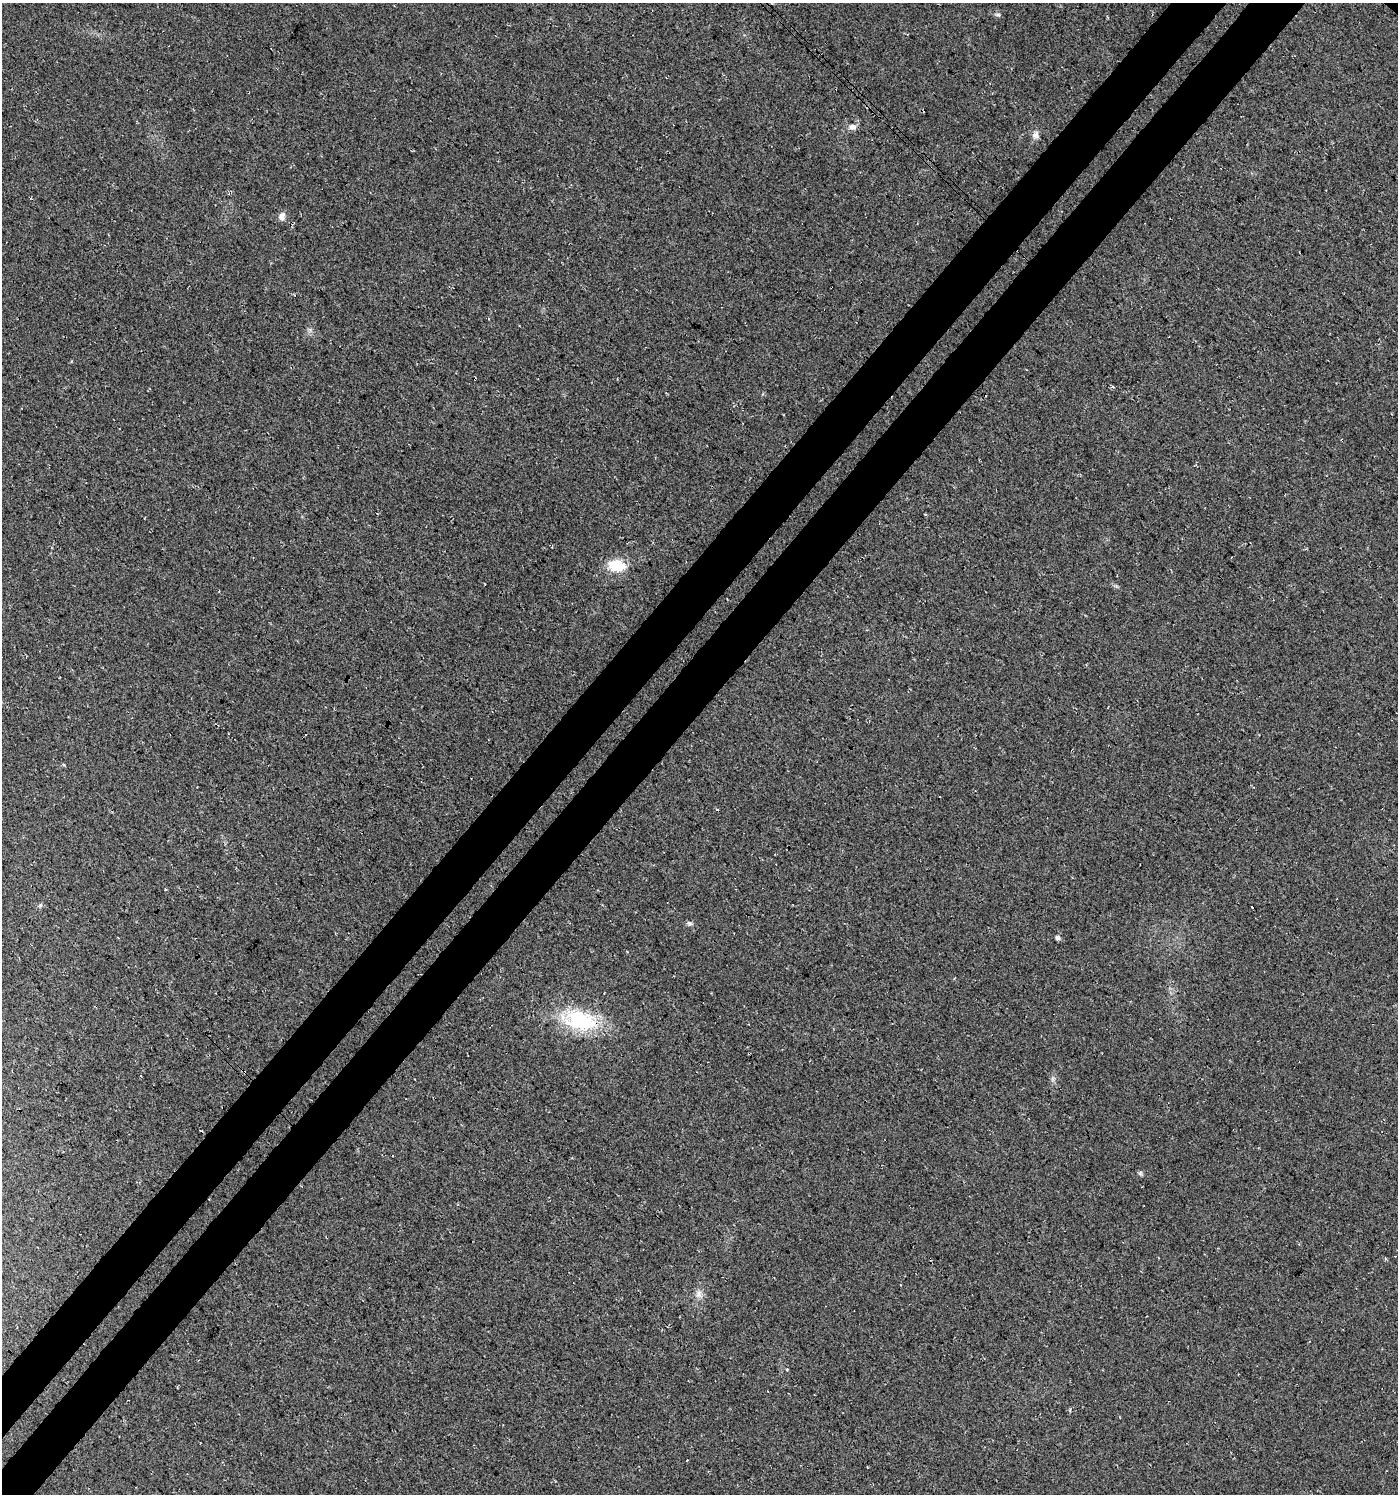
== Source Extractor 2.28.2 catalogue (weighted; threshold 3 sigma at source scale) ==
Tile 7 of 4 x 4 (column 3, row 2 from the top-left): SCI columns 3067-4462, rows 3028-4519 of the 6067 x 6059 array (HDU 1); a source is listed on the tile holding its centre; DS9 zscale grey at full resolution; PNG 1400 x 1496 px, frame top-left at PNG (2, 3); no overlay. Shown black and unused: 8% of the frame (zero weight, under 3 of 4 exposures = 5% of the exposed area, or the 3 px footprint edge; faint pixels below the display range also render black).
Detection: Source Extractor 2.28.2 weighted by HDU 2 'WHT'; one run over the whole footprint, this tile lists its part. Background 0.03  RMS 0.0079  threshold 0.0358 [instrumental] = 3 sigma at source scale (4.5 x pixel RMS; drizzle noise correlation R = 1.50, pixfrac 1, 0.0396/0.0396 arcsec/px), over >= 5 px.
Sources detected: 14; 1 cosmic-ray / hot-pixel residue — not listed; the other 13 listed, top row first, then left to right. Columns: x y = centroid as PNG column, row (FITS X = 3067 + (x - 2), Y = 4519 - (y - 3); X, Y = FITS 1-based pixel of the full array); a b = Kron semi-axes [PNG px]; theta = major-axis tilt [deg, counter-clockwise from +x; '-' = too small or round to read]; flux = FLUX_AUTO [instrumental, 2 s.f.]
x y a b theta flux
998 15 7 5 -30 1.5
852 127 10 7 3 3.9
1036 135 13 8 57 3.7
282 217 9 7 -87 4.6
616 565 19 12 -9 21
63 765 3 3 - 2.4
40 905 6 4 71 1.1
689 923 7 6 - 1.9
1058 938 5 5 - 2.5
580 1021 42 23 -11 60
1140 1173 6 6 - 1.4
699 1293 10 7 85 3.8
687 1460 2 2 - 1
Overlapping masked pixels (flux is a lower limit): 1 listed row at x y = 580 1021